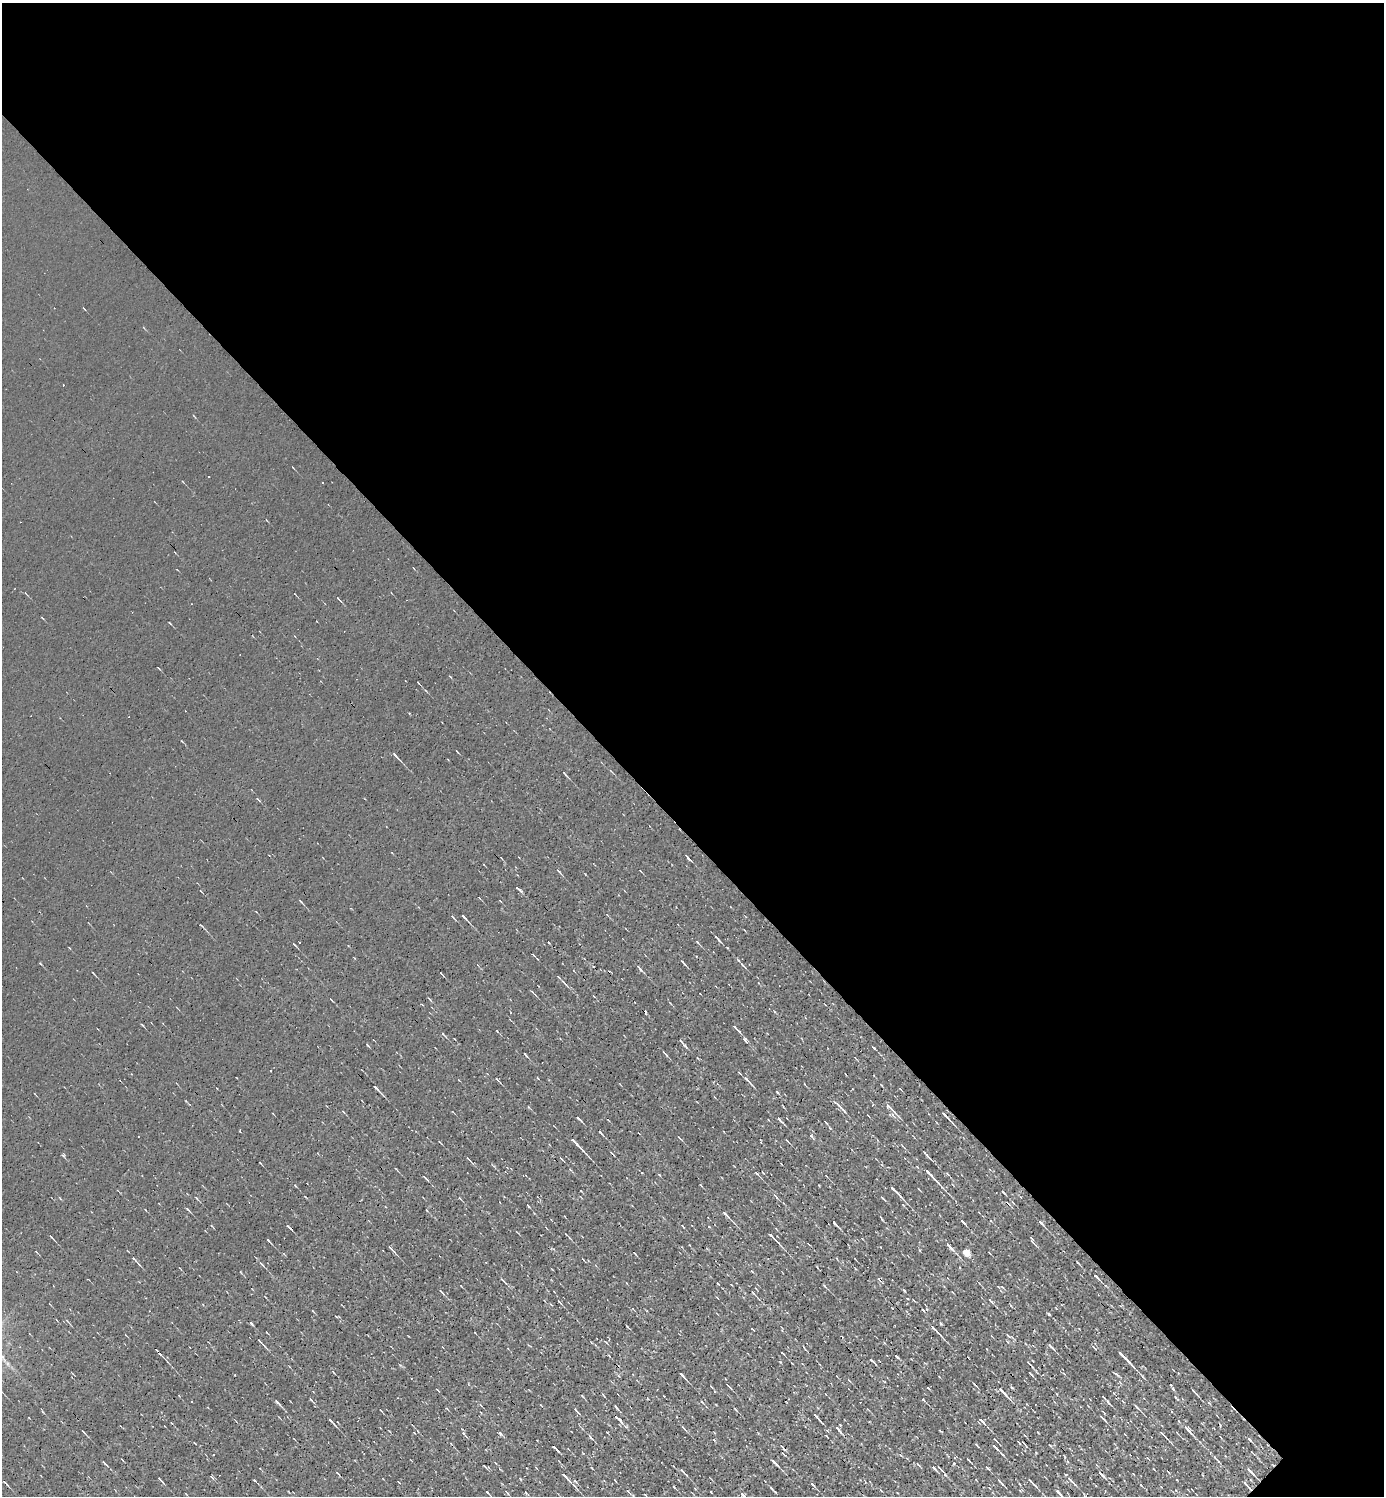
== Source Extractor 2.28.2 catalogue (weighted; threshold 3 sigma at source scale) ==
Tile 3 of 4 x 4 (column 3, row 1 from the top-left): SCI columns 3062-4443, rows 4484-5977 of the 5978 x 5977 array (HDU 1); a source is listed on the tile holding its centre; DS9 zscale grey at full resolution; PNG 1386 x 1498 px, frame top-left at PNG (2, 3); no overlay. Shown black and unused: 56% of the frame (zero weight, under 3 of 4 exposures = <1% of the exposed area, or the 3 px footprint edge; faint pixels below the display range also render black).
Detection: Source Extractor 2.28.2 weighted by HDU 2 'WHT'; one run over the whole footprint, this tile lists its part. Background 0.00236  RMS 0.01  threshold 0.0455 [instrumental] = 3 sigma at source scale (4.5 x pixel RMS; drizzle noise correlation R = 1.50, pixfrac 1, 0.05/0.05 arcsec/px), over >= 5 px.
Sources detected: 219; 16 cosmic-ray / hot-pixel residue — not listed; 3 inside a brighter listed object's ellipse — not listed separately; the other 200 listed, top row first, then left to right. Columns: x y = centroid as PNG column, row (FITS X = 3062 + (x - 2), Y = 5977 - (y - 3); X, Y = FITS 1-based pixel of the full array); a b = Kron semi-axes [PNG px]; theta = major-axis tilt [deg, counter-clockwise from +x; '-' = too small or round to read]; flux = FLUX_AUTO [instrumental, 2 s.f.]
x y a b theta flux
338 598 6 3 -55 1.1
170 623 5 2 - 0.89
418 683 4 2 - 0.68
396 756 12 3 -46 2.8
611 771 6 3 -45 0.94
564 773 8 2 -46 1.6
258 799 6 3 -52 1.2
687 857 7 2 -51 2.1
558 871 7 3 -41 1.4
518 889 10 2 -41 2.1
301 902 8 3 -46 1.5
453 917 6 3 -46 1.2
464 917 7 2 -46 2.5
202 926 5 2 - 1.3
717 938 11 2 -46 2.7
697 942 4 3 - 0.97
299 943 3 2 - 1
294 944 6 3 -48 1.3
533 955 5 2 - 0.78
683 962 8 2 -47 2
742 964 10 3 -44 2.2
639 968 10 3 -51 2.7
93 973 5 2 - 1.1
564 982 12 3 -49 2.7
532 992 5 3 - 1.1
429 999 6 3 -42 1.2
142 1025 4 2 - 1
736 1028 11 3 -44 3.2
443 1034 8 3 -45 1.5
745 1040 8 4 -52 2.4
681 1041 11 3 -45 2.3
367 1045 5 3 - 1.1
873 1047 5 2 - 1.4
665 1053 9 2 -47 1.9
525 1054 6 2 -50 1.1
497 1079 5 3 - 1.6
746 1079 11 4 -45 3.1
376 1088 10 2 -46 3.8
777 1092 4 3 - 1.1
839 1106 11 5 -47 4.1
890 1107 20 4 -46 6.6
945 1115 10 2 -45 4.4
578 1118 8 2 -41 2
608 1120 5 2 - 0.67
780 1120 9 2 -44 2.6
826 1122 6 2 -49 1.1
240 1131 3 2 - 1.1
600 1132 7 3 -47 1.9
679 1138 5 2 - 0.98
578 1145 17 2 -46 9.3
612 1153 6 2 -44 1.2
926 1154 11 3 -47 2.9
63 1155 5 3 - 1.1
561 1158 6 2 -45 0.93
468 1159 7 3 -45 1.5
260 1163 3 2 - 0.75
396 1169 5 2 - 0.78
756 1173 6 3 -43 2
763 1173 4 2 - 0.68
948 1174 5 3 - 0.87
930 1175 23 3 -46 14
425 1178 7 2 -43 1.7
701 1185 5 2 - 0.96
894 1190 15 3 -46 10
1003 1192 5 2 - 1.3
775 1196 10 4 -52 2.4
196 1198 5 3 - 1
460 1198 4 2 - 0.74
882 1198 5 3 - 1
528 1206 4 2 - 1.1
187 1209 6 3 -43 1.5
426 1210 4 2 - 0.74
725 1214 10 3 -48 4.2
882 1219 6 2 -61 1.2
962 1221 6 3 -40 2.4
834 1223 7 2 -48 2.6
1041 1223 8 3 -45 2.5
212 1226 6 3 -45 0.87
289 1227 8 2 -46 1.9
566 1234 3 2 - 0.71
51 1237 5 2 - 1.4
772 1237 15 2 -46 6.9
269 1241 6 2 -47 1.5
1032 1241 10 3 -67 2.3
949 1246 13 3 -47 6.2
391 1249 11 3 -46 3
634 1253 5 2 - 0.93
966 1253 5 4 - 20
134 1259 11 3 -45 2.3
1077 1262 4 2 - 0.9
261 1264 9 3 -46 2
1096 1277 9 3 -45 3.2
503 1280 10 3 -42 1.8
718 1284 4 2 - 0.99
825 1286 5 3 - 1.3
1002 1287 5 2 - 0.9
441 1291 8 2 -48 1.7
753 1293 7 3 -53 1.8
990 1300 7 3 -48 1.5
559 1302 8 3 -49 1.7
1049 1314 3 3 - 1.3
251 1323 5 3 - 1.6
628 1327 6 2 -46 0.93
752 1329 4 2 - 0.78
935 1329 15 2 -46 6
1008 1336 7 2 -44 1.1
259 1341 6 3 -45 1.4
606 1342 5 3 - 1
1051 1346 9 3 -45 2.9
1094 1347 8 2 -43 1.1
782 1353 3 2 - 1
896 1356 7 3 -40 1.3
1124 1356 19 3 -46 10
872 1360 4 2 - 1.4
8 1364 7 4 -71 2
1030 1364 13 2 -47 2.1
333 1372 5 2 - 0.87
1031 1374 6 2 -47 1.4
1116 1374 7 3 -32 1.7
682 1375 8 2 -46 3
974 1384 5 2 - 1.3
728 1386 10 2 -44 1.4
1012 1388 5 3 - 0.95
437 1389 4 3 - 0.84
1193 1390 7 3 -50 1.6
1002 1391 18 3 -46 6.1
1057 1394 4 2 - 0.69
582 1396 4 2 - 0.89
1176 1398 5 2 - 1.2
923 1399 4 2 - 0.9
311 1400 10 3 -45 1.6
191 1402 3 2 - 1.3
277 1402 9 3 -46 2.5
702 1402 5 3 - 0.91
1108 1402 8 2 -49 2.1
1209 1403 5 3 - 1
481 1405 5 3 - 0.89
1136 1406 7 3 -46 1.7
616 1407 6 2 -49 1.9
447 1409 4 2 - 0.75
735 1409 6 2 -45 1.3
576 1410 9 2 -48 1.6
816 1416 7 3 -47 2.5
29 1418 2 2 - 0.65
1103 1418 12 2 -42 2
331 1421 12 3 -47 3.2
982 1421 11 3 -45 4.4
683 1428 9 3 -50 1.9
838 1429 11 3 -48 2.7
1188 1429 16 4 -47 6
389 1431 6 2 -44 0.74
83 1432 6 2 -45 1.1
500 1433 7 3 -53 1.6
464 1434 12 3 -51 1.9
1163 1434 12 3 -44 3.1
826 1436 4 2 - 0.7
590 1437 7 3 -56 1.8
1250 1439 6 3 -47 2.7
995 1440 6 2 -49 1.2
1018 1442 4 2 - 0.97
977 1445 5 2 - 0.96
783 1447 11 3 -51 1.8
995 1447 10 3 -44 4
213 1454 3 2 - 2.3
1216 1458 13 3 -47 3
968 1460 4 2 - 1.4
774 1462 10 3 -46 4.5
104 1463 6 2 -46 1.6
918 1464 7 2 -45 1.1
484 1466 3 2 - 0.82
592 1468 4 2 - 0.64
934 1468 7 3 -44 1.8
940 1468 9 3 -46 2.2
987 1468 5 3 - 1.4
1154 1469 3 2 - 0.69
682 1471 9 3 -47 2.2
1250 1471 12 3 -46 5.8
338 1473 6 2 -50 1
1101 1474 11 3 -45 4.1
565 1476 11 2 -46 5.7
212 1477 6 3 -51 1.1
160 1480 8 2 -45 1.6
254 1480 4 2 - 0.94
1070 1480 11 4 -48 4
1177 1480 3 2 - 1.1
575 1481 6 3 -44 1.6
1000 1481 9 3 -47 2.5
1031 1482 11 3 -46 3.9
5 1483 10 3 -45 1.8
813 1485 8 3 -46 2
1141 1485 5 3 - 1.1
1247 1485 12 3 -48 3.5
575 1486 13 2 -48 2.3
674 1487 3 2 - 1
772 1489 12 3 -45 2.1
628 1491 9 3 -49 1.9
487 1492 5 2 - 1.3
711 1492 3 2 - 0.64
1059 1493 13 3 -46 3.8
744 1496 15 4 -52 9.1
Overlapping masked pixels (flux is a lower limit): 1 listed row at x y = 1247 1485
Isophote crosses this tile's border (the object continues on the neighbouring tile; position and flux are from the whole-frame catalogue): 2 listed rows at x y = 1059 1493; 744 1496
Unlisted compact peaks at least as high as the median listed source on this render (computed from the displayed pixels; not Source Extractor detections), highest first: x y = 811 1136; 1173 1389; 904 1291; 780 1362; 497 1031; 581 1191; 1036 1453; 727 948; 659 1175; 1038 1432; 920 1250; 585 874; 819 1185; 400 1365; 903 1205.